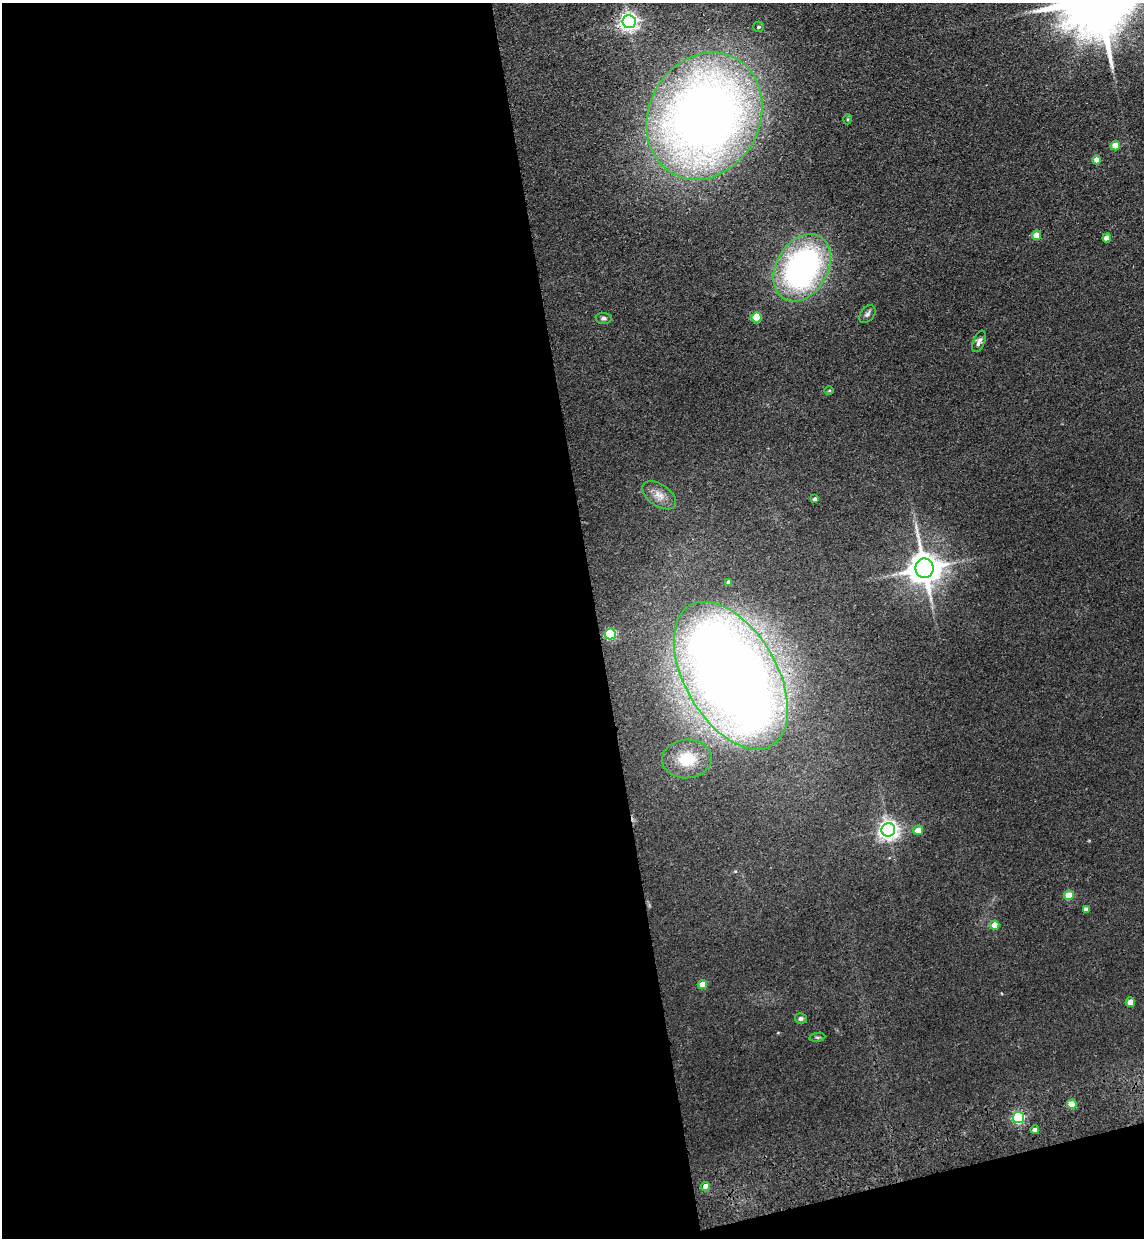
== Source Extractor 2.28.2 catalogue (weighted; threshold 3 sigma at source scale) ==
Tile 13 of 4 x 4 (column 1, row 4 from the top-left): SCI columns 176-1317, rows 117-1352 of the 5030 x 5177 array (HDU 1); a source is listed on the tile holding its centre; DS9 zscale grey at full resolution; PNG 1146 x 1240 px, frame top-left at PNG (2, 3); each listed source drawn as its Kron ellipse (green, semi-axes under 4 px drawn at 4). Shown black and unused: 54% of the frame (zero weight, under 3 of 4 exposures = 6% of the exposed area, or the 3 px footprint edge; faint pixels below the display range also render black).
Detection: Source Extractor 2.28.2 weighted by HDU 2 'WHT'; one run over the whole footprint, this tile lists its part. Background 0.0889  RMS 0.0068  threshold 0.0306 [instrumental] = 3 sigma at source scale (4.5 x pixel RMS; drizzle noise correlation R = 1.50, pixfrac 1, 0.05/0.05 arcsec/px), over >= 5 px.
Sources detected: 34; all 34 listed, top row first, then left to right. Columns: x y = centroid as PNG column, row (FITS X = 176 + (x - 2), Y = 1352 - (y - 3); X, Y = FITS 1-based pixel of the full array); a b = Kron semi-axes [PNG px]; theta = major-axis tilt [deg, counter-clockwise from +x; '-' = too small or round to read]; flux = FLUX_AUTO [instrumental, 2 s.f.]
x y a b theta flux
629 22 6 6 - 320
759 27 5 5 - 1.4
704 116 66 55 61 710
848 119 5 3 - 0.7
1115 146 4 4 - 12
1097 160 4 4 - 5.7
1037 235 4 4 - 11
1107 238 4 4 - 7.2
802 268 36 26 59 190
867 314 10 6 49 2.2
757 317 5 5 - 27
604 318 8 5 -5 1.9
979 341 11 5 66 3
829 390 4 3 - 0.62
659 495 19 10 -34 7.3
815 499 4 4 - 1.7
924 568 10 9 - 1500
729 582 4 4 - 3.1
610 634 5 5 - 62
731 676 81 46 -60 1200
687 759 25 19 4 21
888 830 7 7 - 400
918 830 5 5 - 7.3
1069 895 5 4 - 21
1086 909 4 4 - 2.2
995 925 4 4 - 12
702 984 4 4 - 9.8
1130 1002 5 4 - 8.8
801 1018 6 5 - 1.5
817 1037 8 4 7 1.1
1072 1104 5 4 - 14
1019 1117 5 5 - 91
1035 1130 4 4 - 2.6
706 1186 4 4 - 5.4
Overlapping masked pixels (flux is a lower limit): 1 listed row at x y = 629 22